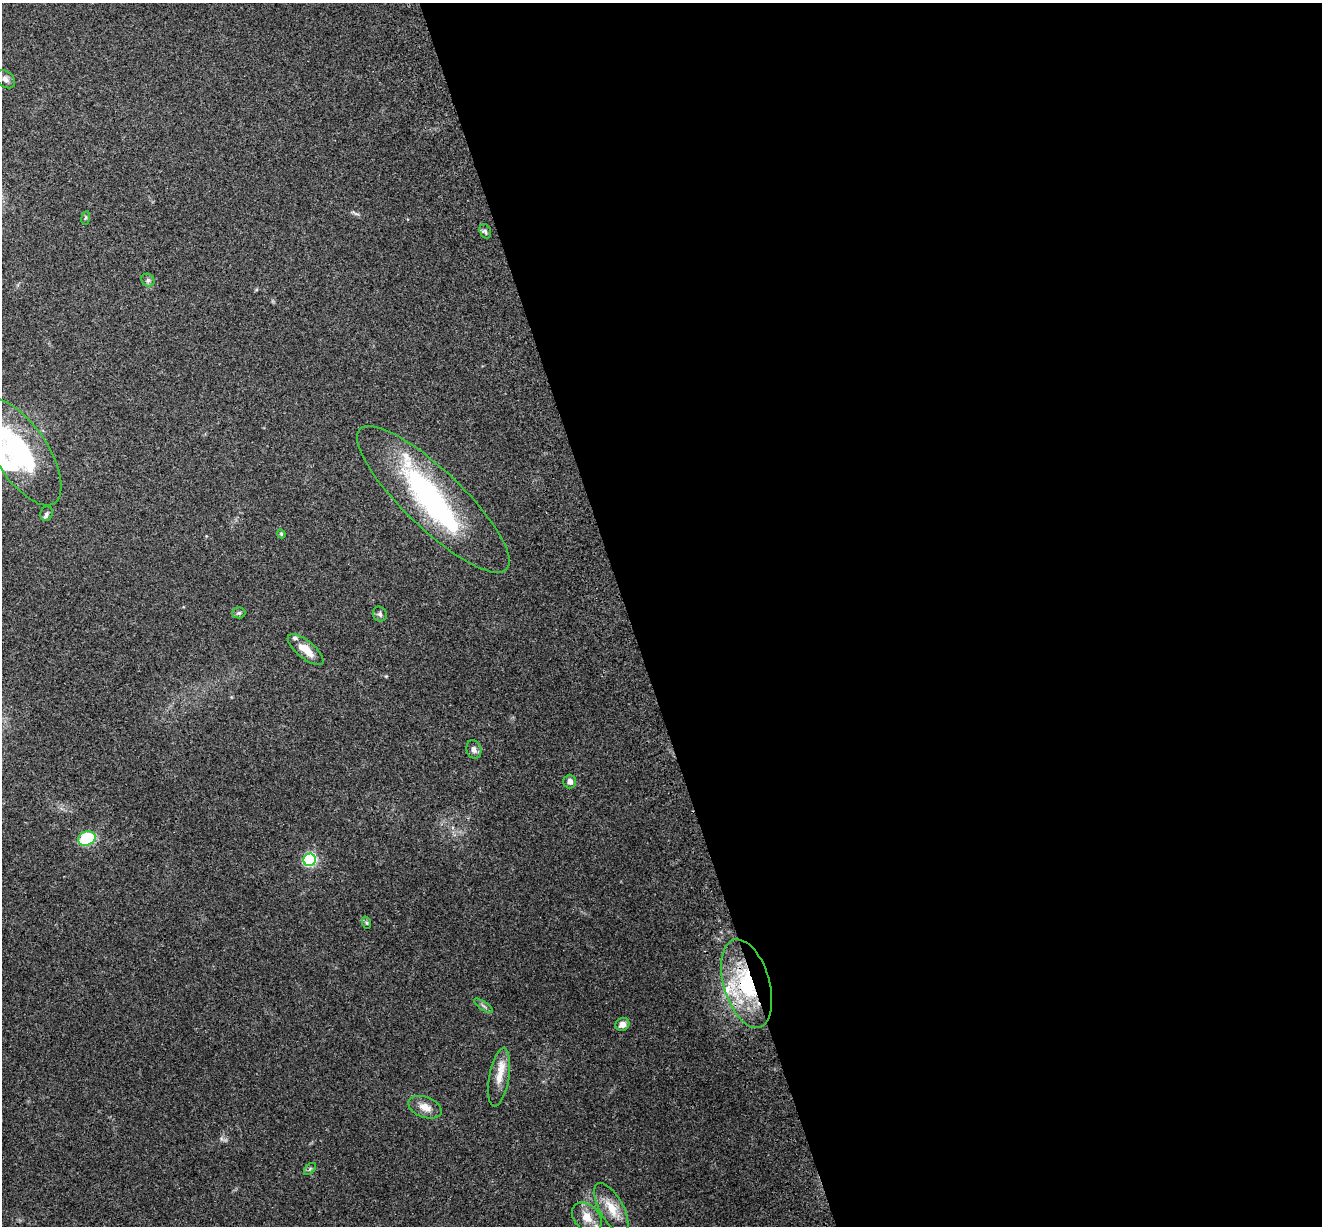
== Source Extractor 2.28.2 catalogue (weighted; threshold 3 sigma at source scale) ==
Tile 8 of 4 x 4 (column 4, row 2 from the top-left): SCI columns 4083-5402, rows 2705-3928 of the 5522 x 5357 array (HDU 1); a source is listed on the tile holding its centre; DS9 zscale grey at full resolution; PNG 1324 x 1228 px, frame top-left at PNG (2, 3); each listed source drawn as its Kron ellipse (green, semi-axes under 4 px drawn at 4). Shown black and unused: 53% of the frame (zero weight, under 3 of 4 exposures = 9% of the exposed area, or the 3 px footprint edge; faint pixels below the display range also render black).
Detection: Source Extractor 2.28.2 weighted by HDU 2 'WHT'; one run over the whole footprint, this tile lists its part. Background 0.176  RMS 0.007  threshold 0.0315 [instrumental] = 3 sigma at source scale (4.5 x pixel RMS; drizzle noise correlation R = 1.50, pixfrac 1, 0.0396/0.0396 arcsec/px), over >= 5 px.
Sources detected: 31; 2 inside a brighter object's white glare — neither listed nor drawn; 5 inside a brighter listed object's ellipse — not listed separately; the other 24 listed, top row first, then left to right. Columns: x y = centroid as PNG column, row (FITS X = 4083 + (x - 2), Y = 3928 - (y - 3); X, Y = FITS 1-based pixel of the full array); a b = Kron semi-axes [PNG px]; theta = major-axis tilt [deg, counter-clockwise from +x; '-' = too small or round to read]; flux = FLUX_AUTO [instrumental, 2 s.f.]
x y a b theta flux
5 79 11 7 -41 3.4
86 218 7 3 81 0.93
485 231 7 5 -73 1.6
148 280 7 6 - 1.8
21 452 61 26 -57 74
433 499 102 29 -44 130
47 514 7 6 - 1.4
281 534 4 4 - 0.76
239 613 6 5 - 1.4
380 614 7 6 - 1.9
306 650 22 8 -39 11
474 750 9 7 -72 3
570 782 7 6 - 3.1
87 838 9 7 22 46
310 860 6 6 - 110
367 923 6 4 -71 0.96
747 984 46 23 -74 68
483 1006 11 2 -35 1.3
622 1024 7 6 - 4.5
499 1077 29 10 80 11
425 1107 17 10 -20 7
310 1169 7 4 45 1.3
611 1208 28 11 -61 14
587 1217 17 12 -45 9.5
Overlapping masked pixels (flux is a lower limit): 1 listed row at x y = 747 984